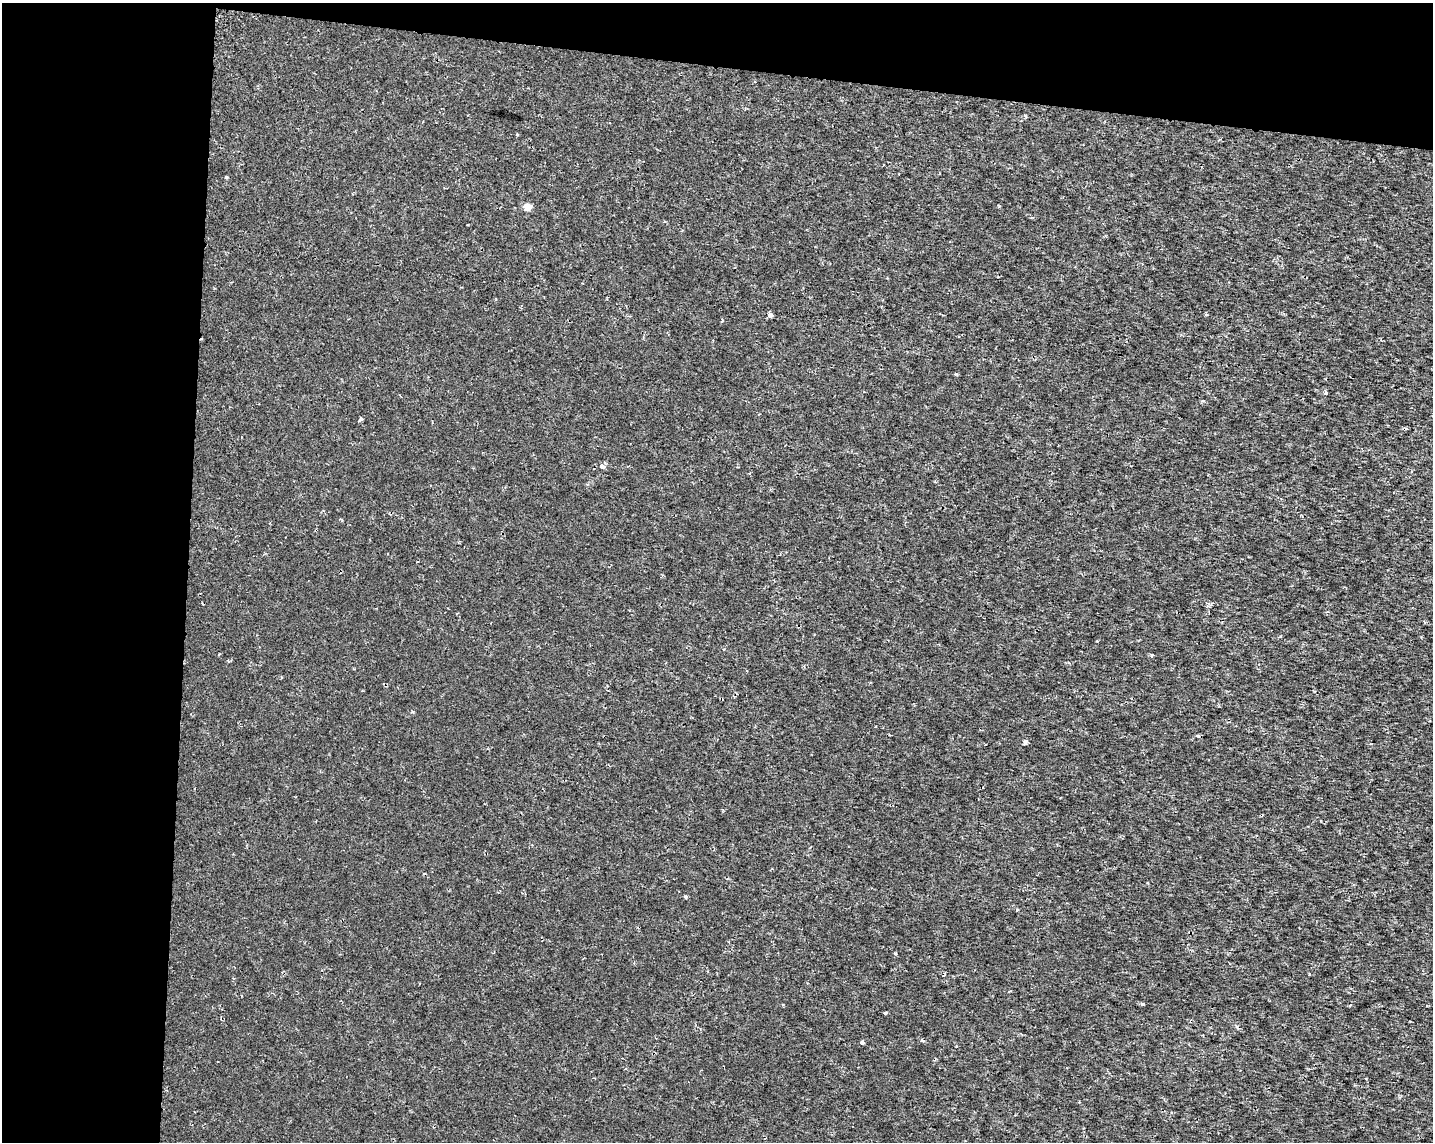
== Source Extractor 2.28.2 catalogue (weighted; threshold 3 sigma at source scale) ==
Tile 1 of 3 x 4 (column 1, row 1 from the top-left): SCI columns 227-1657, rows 3430-4569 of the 4801 x 4569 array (HDU 1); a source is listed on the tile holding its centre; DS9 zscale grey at full resolution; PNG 1435 x 1144 px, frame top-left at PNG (2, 3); no overlay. Shown black and unused: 19% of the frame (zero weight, under 2 of 3 exposures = <1% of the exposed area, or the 3 px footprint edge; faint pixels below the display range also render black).
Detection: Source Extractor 2.28.2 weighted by HDU 2 'WHT'; one run over the whole footprint, this tile lists its part. Background 1.43e-04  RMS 0.0016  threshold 0.00703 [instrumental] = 3 sigma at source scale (4.5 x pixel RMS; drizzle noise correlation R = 1.50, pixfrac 1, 0.0396/0.0396 arcsec/px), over >= 5 px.
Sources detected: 13; all 13 listed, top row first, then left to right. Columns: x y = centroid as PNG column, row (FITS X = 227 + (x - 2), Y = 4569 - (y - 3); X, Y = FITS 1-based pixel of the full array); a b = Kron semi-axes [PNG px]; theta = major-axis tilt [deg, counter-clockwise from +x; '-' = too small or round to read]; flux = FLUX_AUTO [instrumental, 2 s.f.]
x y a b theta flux
518 134 3 2 - 0.19
226 177 3 3 - 0.34
527 207 5 5 - 2.2
770 315 4 4 - 1.1
1325 392 5 4 - 0.34
360 419 3 3 - 0.58
602 466 5 4 - 0.6
342 520 4 3 - 0.19
1025 742 4 3 - 2.5
686 897 3 3 - 0.27
1142 1004 4 3 - 0.23
886 1013 4 3 - 0.6
862 1043 4 4 - 1
Unlisted compact peaks at least as high as the median listed source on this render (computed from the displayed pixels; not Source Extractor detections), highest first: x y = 956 374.